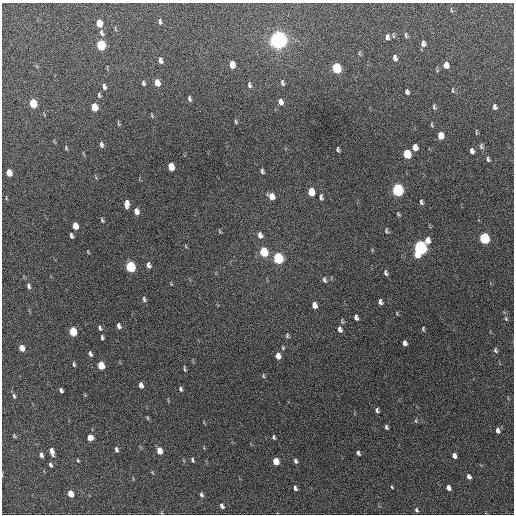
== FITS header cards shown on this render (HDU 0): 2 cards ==
NAXIS1  =                  512 / Axis length
NAXIS2  =                  512 / Axis length

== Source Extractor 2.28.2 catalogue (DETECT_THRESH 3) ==
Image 512 x 512 px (HDU 0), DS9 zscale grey, 1 PNG px = 1 image px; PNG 516 x 516 px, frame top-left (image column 1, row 512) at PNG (2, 3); no overlay
Background 623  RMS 18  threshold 53.1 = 3 sigma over >= 5 px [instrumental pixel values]
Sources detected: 126; all 126 listed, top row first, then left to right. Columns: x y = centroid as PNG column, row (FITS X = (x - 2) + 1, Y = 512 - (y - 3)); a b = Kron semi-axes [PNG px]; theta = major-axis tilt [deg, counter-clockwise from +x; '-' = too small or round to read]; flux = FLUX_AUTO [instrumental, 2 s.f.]
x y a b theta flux
451 10 6 3 -71 1200
160 21 7 4 -86 2200
99 23 6 5 - 22000
101 33 9 5 -73 3200
406 35 8 4 -74 1900
387 37 7 5 -87 3700
278 40 7 6 - 910000
423 43 7 5 -86 4100
101 45 6 5 - 77000
359 53 6 4 89 1500
395 58 6 4 -76 3900
160 60 6 4 -76 3700
232 65 6 5 - 13000
446 65 6 5 - 10000
337 68 7 5 -77 74000
143 83 6 4 -69 2200
157 83 6 5 - 13000
282 83 8 4 -78 2300
249 85 8 5 -78 2500
104 86 7 4 -72 3600
453 90 6 3 -90 1200
407 92 5 4 - 2800
99 95 6 3 -77 1700
189 99 6 3 -78 2200
281 102 7 5 -74 5900
33 103 6 5 - 40000
94 107 6 5 - 24000
434 107 7 3 -83 1900
495 107 6 4 -80 3100
152 115 6 3 -81 1100
236 122 5 3 - 1500
118 123 9 2 -75 1300
476 132 9 2 -85 1100
441 136 6 5 - 14000
101 145 7 5 -81 3000
481 146 8 5 -83 2400
415 147 6 5 - 8600
66 148 6 4 -79 1500
338 150 5 3 - 1900
472 151 5 4 - 3800
407 154 6 5 - 44000
488 159 6 4 -73 2200
171 167 6 5 - 20000
262 171 6 4 -66 2200
9 173 6 4 -73 16000
398 190 7 5 -78 190000
311 192 6 5 - 25000
271 196 8 6 -53 10000
321 197 7 4 -81 3000
6 198 6 3 -73 1100
421 202 6 4 -68 2300
127 204 8 4 89 7400
136 211 7 5 -76 6500
398 214 6 3 -50 1400
102 220 6 3 -64 1500
75 226 6 4 -73 14000
219 231 6 3 -70 1200
386 231 8 4 -86 2000
71 235 6 4 -77 2800
260 235 8 6 -72 5200
484 238 6 5 - 100000
427 240 7 6 - 7500
420 248 8 6 82 330000
88 252 5 3 - 940
264 252 7 5 -73 44000
278 258 7 5 -72 120000
148 265 7 4 -75 3800
131 267 7 5 -71 98000
386 273 7 5 -71 2800
324 280 9 5 -72 2800
171 284 4 3 - 940
29 286 8 5 -72 3000
144 299 8 4 -81 2200
380 302 5 4 - 3200
314 305 6 4 -72 6800
397 313 5 3 - 1200
356 317 5 4 - 3500
506 319 6 4 -65 1300
119 326 5 4 - 3800
100 328 6 4 -71 2000
340 329 8 6 -76 4200
423 329 5 3 - 1400
73 332 6 5 - 38000
287 335 7 4 84 1900
102 337 5 3 - 1900
405 343 5 4 - 4100
22 348 6 4 -67 11000
495 350 6 4 -73 2000
90 354 5 3 - 2800
278 356 7 5 -81 7400
74 364 6 3 -84 1600
101 365 6 5 - 26000
184 369 9 3 -83 1800
263 376 7 4 -82 1500
141 385 5 4 - 5300
181 389 5 4 - 2200
61 390 5 3 - 2600
14 396 7 4 -78 2000
377 410 5 4 - 2500
147 418 5 3 - 1100
416 421 5 3 - 1400
386 427 5 3 - 2300
498 430 6 4 -70 3600
14 436 5 4 - 1400
274 437 4 3 - 1800
90 438 6 5 - 10000
116 450 6 4 -80 2600
52 451 8 4 -74 7000
160 451 6 5 - 13000
358 453 5 3 - 2400
41 455 5 4 - 3300
454 456 5 4 - 4800
78 460 4 3 - 1200
192 460 5 3 - 1800
276 461 6 5 - 18000
295 461 6 4 -68 2400
50 465 4 3 - 2200
2 475 4 3 - 970
469 476 6 4 -57 4000
392 487 4 3 - 1100
295 488 6 5 - 3000
448 488 5 4 - 5000
71 494 5 4 - 16000
201 495 5 4 - 2400
222 506 6 4 -67 3300
416 510 6 5 - 2200
At the frame edge (FLAGS 8, measured only in part): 1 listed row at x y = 2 475